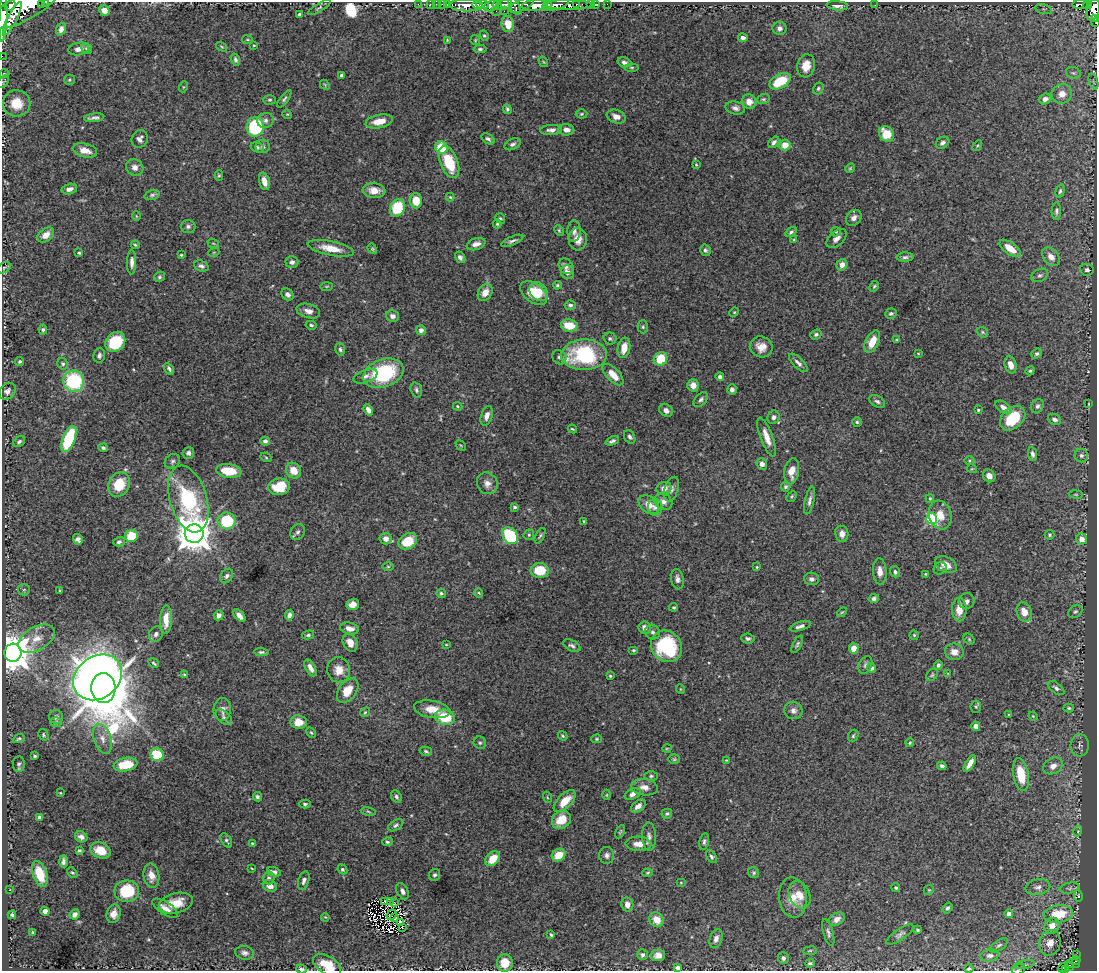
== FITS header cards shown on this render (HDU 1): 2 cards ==
NAXIS1  =                 1095
NAXIS2  =                  969

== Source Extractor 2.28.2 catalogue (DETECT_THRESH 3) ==
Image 1095 x 969 px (HDU 1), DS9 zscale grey, 1 PNG px = 1 image px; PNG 1099 x 973 px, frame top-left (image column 1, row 969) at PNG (2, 2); each listed source drawn as its Kron ellipse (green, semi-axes under 4 px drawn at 4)
Background 1.55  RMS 0.02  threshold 0.0612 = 3 sigma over >= 5 px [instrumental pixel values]
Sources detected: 469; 3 with non-positive FLUX_AUTO (blend fragments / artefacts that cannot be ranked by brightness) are neither listed nor drawn; the other 466 listed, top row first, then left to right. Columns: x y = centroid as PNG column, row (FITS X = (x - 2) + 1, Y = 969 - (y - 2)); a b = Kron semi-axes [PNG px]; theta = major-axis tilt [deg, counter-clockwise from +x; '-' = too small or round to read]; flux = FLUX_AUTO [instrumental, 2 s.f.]
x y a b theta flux
45 2 2 2 - 62
418 4 2 2 - 23
430 4 2 2 - 21
436 4 2 2 - 25
447 4 3 2 - 51
590 4 2 2 - 16
595 4 3 2 - 39
607 4 2 2 - 14
1080 4 8 3 0 320
10 5 6 4 46 1300
42 5 3 3 - 27
443 5 4 3 - 92
466 5 16 6 -2 3200
478 5 5 3 - 1000
483 5 6 4 -4 900
497 5 5 3 - 270
504 5 9 5 23 1300
514 5 10 4 -62 930
521 5 13 5 25 1300
535 5 13 5 4 4000
548 5 4 3 - 770
555 5 13 5 15 2000
568 5 24 5 0 790
576 5 3 3 - 230
875 5 2 2 - 1.2
1087 5 4 2 - 96
25 6 38 13 28 12000
491 6 7 5 20 610
837 6 11 4 -7 6.6
319 7 13 4 31 2.9
1043 9 8 5 -15 3.6
104 10 5 5 - 9.6
1093 10 11 6 77 1300
496 11 2 2 - 81
504 11 2 2 - 58
300 14 4 3 - 3.4
3 18 23 3 88 4200
12 19 18 4 63 1800
1095 19 4 2 - 72
1096 23 3 2 - 31
508 24 8 6 -80 19
779 28 7 6 - 4.6
61 29 6 4 68 5.4
484 36 5 4 - 1.8
743 38 5 4 - 6.1
247 40 5 3 - 1.4
447 40 3 3 - 1.3
475 40 5 4 - 1.5
254 45 3 3 - 1.3
222 47 6 3 -31 1.5
87 48 6 5 - 3.1
79 49 10 6 10 8.9
480 49 6 4 1 2.7
2 56 2 2 - 15
235 60 6 4 -73 3
543 62 6 4 -59 1.5
624 62 7 5 -18 4.8
806 66 11 9 76 17
632 67 7 3 0 2
4 73 5 3 - 1.5
1073 73 7 5 -19 3.2
342 76 4 4 - 6.5
69 80 5 5 - 2.1
780 81 11 7 29 45
3 82 7 4 50 2
1093 82 8 2 -69 1.6
325 85 6 4 -47 1.7
183 87 5 3 - 1.3
818 89 6 5 - 2.5
1062 94 10 9 - 12
284 99 10 4 53 3.1
763 99 6 5 - 2.2
1045 99 6 5 - 6.7
270 100 6 4 1 2.3
749 102 7 7 - 11
17 103 13 13 - 27
735 108 10 6 -15 5.4
507 109 5 3 - 2.4
287 114 5 4 - 1.3
581 114 6 4 2 1.8
616 117 10 6 -19 8.7
94 118 10 3 8 4.3
265 120 8 7 - 5.2
379 121 14 6 11 18
255 127 10 8 79 110
551 130 11 5 2 5.9
566 130 8 5 -2 7
886 134 8 7 - 27
140 139 9 8 - 6.4
488 139 7 4 -35 3.4
774 142 6 4 49 4.1
942 143 7 5 32 3.9
513 144 8 5 24 4.4
785 145 5 5 - 18
263 146 7 6 - 4.3
977 146 5 3 - 1.6
257 147 7 5 -20 2.7
441 147 6 6 - 42
85 150 12 6 -13 13
449 162 17 9 -68 52
696 165 4 3 - 1.6
135 167 9 8 - 7.8
850 168 5 4 - 1.6
219 175 5 4 - 1.7
264 181 9 5 -75 11
69 189 8 5 14 6.6
374 190 11 7 -5 15
1060 191 7 4 74 2.8
152 195 8 5 15 2.9
450 197 4 4 - 1.6
416 201 7 6 - 25
397 208 9 7 67 57
1056 211 9 5 87 3.6
136 216 5 3 - 1
500 218 5 4 - 2.2
854 218 9 7 47 7.6
497 224 4 4 - 2
188 226 7 6 - 3.9
559 230 6 4 -64 1.7
574 231 10 6 87 6.3
791 232 6 4 32 3
836 232 5 4 - 1.9
46 235 9 6 38 12
837 238 12 7 42 7.8
578 239 11 9 -89 15
794 240 4 3 - 1.5
512 241 12 4 23 3.9
213 243 6 3 -19 1.5
476 244 10 6 18 7.8
135 245 4 3 - 1.7
331 248 23 7 -11 23
1010 248 12 6 -35 23
372 249 5 4 - 1.9
705 250 6 5 - 2.7
214 252 5 3 - 1.4
79 253 3 3 - 1.8
181 255 3 3 - 1.5
460 257 6 5 - 4
905 257 8 4 1 3.5
1051 257 10 7 -49 11
132 262 12 4 89 7
292 262 6 5 - 5.4
842 265 6 5 - 8.5
201 266 7 5 -20 4.4
566 266 8 6 -52 5.7
4 268 7 5 30 2
1087 270 7 5 -10 4.3
567 272 7 6 - 7.4
1040 275 9 6 26 3.7
159 277 6 5 - 2.4
557 285 4 4 - 2
327 286 6 3 1 1.5
874 286 6 3 62 1.8
485 292 9 7 58 14
539 292 10 8 -47 27
534 293 15 9 -38 31
288 294 6 5 - 5.2
570 305 6 4 -6 3.7
308 311 12 7 -16 8.7
734 312 5 4 - 1.6
891 313 6 5 - 2.5
393 316 7 6 - 4.9
311 325 5 4 - 2.7
569 325 8 6 -10 27
643 327 6 5 - 2.3
43 330 5 4 - 2.4
421 330 5 5 - 6.1
982 332 6 4 -39 2
816 334 6 4 21 3.2
610 338 6 6 - 2.9
897 340 4 3 - 1.9
115 342 11 9 43 63
872 342 12 6 64 22
761 347 11 10 - 15
624 348 10 6 80 18
340 349 6 5 - 2.8
918 353 4 2 - 0.99
1037 354 6 4 40 2.9
584 355 23 15 1 120
99 356 7 6 - 4.3
559 357 7 6 - 4.4
661 359 7 6 - 37
20 361 5 4 - 2.5
798 363 12 5 -45 5.1
63 364 6 5 - 2.5
1011 365 9 6 -74 11
169 369 6 3 -59 3.4
1030 371 5 4 - 2
383 373 20 14 19 110
613 375 13 6 -46 19
365 376 12 6 21 6.4
720 377 4 4 - 3.7
74 381 11 10 - 110
693 385 6 5 - 11
416 390 8 5 -73 3.2
732 390 5 5 - 4.4
7 391 9 7 44 5.7
701 399 9 5 45 3.8
877 401 8 5 -32 3.9
1089 404 3 2 - 0.82
458 406 5 4 - 1.8
1037 406 7 6 - 4.2
1003 407 9 5 -36 7.1
368 410 6 4 -66 7.3
666 410 7 6 - 6
978 410 3 3 - 1.8
487 416 10 5 72 8.3
774 417 7 6 - 4.2
1013 418 14 10 43 53
1054 419 7 5 -27 4.9
857 422 5 5 - 2.1
572 429 5 3 - 1.6
630 437 7 5 -60 3.8
767 437 21 6 -70 16
69 439 14 6 69 110
265 441 5 4 - 4.4
612 441 7 4 22 3.8
19 442 6 4 34 3.1
461 445 6 3 -45 1.4
103 448 4 4 - 2.9
188 453 6 6 - 5.2
1032 454 7 4 -80 4.1
1081 455 7 6 - 3.8
266 457 6 4 -30 1.6
172 461 8 6 37 3.9
969 461 5 3 - 1.5
762 464 6 5 - 5.9
972 469 5 3 - 1.2
229 471 13 7 -7 38
293 471 8 7 - 17
792 471 13 7 80 16
989 476 7 6 - 7.7
487 483 11 10 - 8.7
119 485 13 10 59 39
279 487 11 8 9 38
786 487 5 4 - 2.4
664 488 7 6 - 9.3
671 489 13 7 72 6
1076 494 7 3 -9 1.8
792 496 6 3 46 1.6
188 499 34 18 -74 130
930 499 4 4 - 1.4
809 501 14 4 77 5.6
663 502 9 7 -41 7
649 505 11 8 -39 16
515 507 4 4 - 3
655 507 8 7 - 6.3
940 515 14 11 -72 19
932 519 5 5 - 140
227 521 9 8 - 60
584 521 4 3 - 1.4
298 532 8 7 - 3.9
194 534 9 9 - 3200
842 534 8 6 -82 8.9
529 535 5 5 - 2
1050 535 5 5 - 2.2
131 536 6 5 - 39
510 536 9 7 -53 84
540 536 8 4 63 2.3
78 539 5 5 - 4.9
386 539 6 6 - 8.7
1081 539 5 5 - 9.4
408 541 10 7 32 39
119 542 6 4 16 3.2
946 565 11 7 -25 13
388 567 6 4 -1 1.7
757 567 4 3 - 1.6
940 568 7 6 - 3.2
540 570 9 7 1 38
880 571 13 7 -87 10
895 572 5 5 - 3.5
926 574 4 3 - 1.5
227 576 8 6 56 3.8
677 579 10 6 -81 5.7
812 579 7 6 - 5.4
24 590 6 5 - 2.4
60 591 3 3 - 2
441 593 5 4 - 2.6
479 593 5 3 - 1.2
874 598 5 4 - 3.8
967 601 8 7 - 6.3
353 604 6 5 - 12
674 607 4 4 - 1.6
959 610 11 7 90 16
842 612 6 3 43 1.5
1024 612 10 7 -69 18
1075 612 8 6 34 3.2
219 615 5 5 - 5.6
289 615 5 4 - 4.6
239 616 8 4 -47 7.9
166 620 14 6 87 15
800 626 11 4 17 5.2
349 628 9 5 -12 8.6
644 628 6 6 - 7.1
652 632 8 7 - 4.3
156 634 8 6 57 5.1
308 635 6 4 14 2.4
914 635 4 4 - 1.7
748 638 7 5 -6 3.2
36 639 20 11 30 19
969 639 6 5 - 2.1
350 642 9 7 -65 13
797 644 9 4 62 2.9
446 645 3 2 - 1.1
572 646 9 5 -26 3.9
666 646 16 14 -48 110
854 648 5 4 - 15
633 650 5 3 - 1.7
261 652 7 4 -4 2.7
954 652 9 8 - 12
13 653 9 8 - 3200
154 663 5 3 - 2
865 665 9 6 66 4.1
938 665 5 4 - 3.1
310 668 9 4 -61 8.3
872 668 5 4 - 5
339 670 12 11 - 15
948 673 3 2 - 0.91
184 675 4 3 - 1.7
932 675 7 5 50 2.1
610 676 3 2 - 1.5
98 677 26 21 35 1500
103 688 15 12 -86 8800
1056 688 10 5 -38 3.9
680 689 5 3 - 1
348 691 14 9 53 22
976 707 6 5 - 2.2
1069 708 5 4 - 2
222 709 11 8 85 8
432 709 18 8 -10 21
793 710 9 8 - 6.7
365 712 5 4 - 1.8
1008 714 2 2 - 0.93
1033 716 4 3 - 1.2
56 717 7 6 - 4.6
224 717 10 5 -42 3.6
445 717 10 7 -15 47
56 722 6 5 - 2.4
299 722 8 7 - 18
976 726 5 4 - 8.7
311 732 5 4 - 1.7
43 735 6 4 -58 2.1
562 736 5 3 - 1.8
853 736 6 5 - 2.3
19 739 6 3 23 2.4
102 739 15 8 -72 12
596 739 5 4 - 1.9
480 743 6 6 - 2.7
910 743 4 3 - 1.7
1080 745 11 9 85 5.4
667 748 5 3 - 1.1
426 751 6 4 -14 2.4
157 755 6 6 - 57
35 756 3 3 - 1.9
674 759 6 5 - 2.1
726 760 4 3 - 1.1
19 764 8 6 -90 3.3
970 764 9 4 58 10
125 765 12 6 11 39
942 766 4 4 - 4.1
1053 766 10 7 30 9.1
1021 774 16 8 -79 37
651 776 7 5 1 2.8
644 787 14 8 -8 11
60 793 3 3 - 1.2
633 794 8 5 26 7.6
607 795 5 3 - 1.3
257 797 5 4 - 3.1
396 797 7 5 -57 3.3
547 797 5 3 - 1.3
565 801 14 7 45 24
305 804 5 4 - 2.4
638 806 8 5 37 6.6
368 812 7 3 -10 1.7
667 814 5 5 - 2.7
40 817 4 4 - 5
561 820 10 8 41 27
396 825 8 5 32 3.6
1078 831 5 3 - 1.5
620 832 7 3 63 1.8
649 836 14 7 -87 7
81 837 6 5 - 5.7
226 840 8 4 -59 2.8
387 842 5 4 - 2.3
704 842 8 5 79 3.6
252 843 4 3 - 1.5
638 844 13 7 -2 14
79 850 4 4 - 2.3
101 851 10 7 -24 22
559 855 7 6 - 23
607 855 8 7 - 4.8
711 856 7 4 -58 3
493 859 8 6 46 26
63 861 6 4 -89 4.4
252 869 3 2 - 0.88
342 869 5 4 - 2.6
274 872 7 4 -21 3.4
72 873 6 4 -44 1.9
648 873 5 4 - 1.8
754 873 6 5 - 2.2
40 874 13 7 -71 38
434 875 6 5 - 2.7
151 876 12 8 -80 15
269 878 6 6 - 3.8
304 881 10 5 72 4.5
681 882 5 3 - 1.1
270 886 7 5 -21 10
1038 887 12 8 9 7.3
896 888 4 4 - 1.9
1069 888 10 5 11 4
10 890 2 2 - 1.1
929 890 5 4 - 1.6
127 891 12 11 - 55
403 891 8 5 -63 6
799 895 14 10 -65 16
1078 896 6 3 -82 1.1
793 898 20 14 -85 22
384 901 3 2 - 0.49
390 902 2 2 - 3.8
394 902 2 2 - 1.4
176 903 17 10 14 25
627 904 7 6 - 7.7
165 908 15 6 -33 9.9
947 908 6 4 53 3.1
45 911 4 4 - 9.5
75 914 5 4 - 5.2
114 914 9 7 74 8.7
391 914 5 2 - 1.1
1009 914 4 4 - 7.5
1058 914 14 8 6 45
12 915 4 3 - 2.5
325 917 4 3 - 1.1
395 917 3 2 - 1.9
837 919 8 6 33 8.6
657 920 8 7 - 18
401 923 4 2 - 1.8
1052 926 8 7 - 14
402 927 2 2 - 1.4
917 930 3 3 - 2.1
33 932 3 3 - 1.8
828 933 14 5 -74 4.5
900 934 16 5 34 5
551 935 4 3 - 2
716 939 10 6 70 5.9
1050 943 13 10 74 14
999 945 10 5 34 3.1
810 951 7 3 8 1.6
245 953 9 7 -12 5.3
642 955 5 5 - 3.7
658 955 7 6 - 8.6
990 955 9 6 9 5.1
1076 955 3 3 - 23
783 958 6 5 - 3.6
1076 961 4 4 - 170
505 963 8 8 - 23
810 963 5 3 - 2.3
1073 963 7 4 -5 230
327 965 15 8 -29 32
1025 965 10 4 11 2.8
1069 967 5 3 - 170
678 968 4 4 - 7
1063 968 5 3 - 50
301 969 5 3 - 3.7
969 969 4 3 - 2
1018 969 7 5 22 2.1
1065 969 3 3 - 47
At the frame edge (FLAGS 8, measured only in part): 14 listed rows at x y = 45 2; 25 6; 1093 10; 3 18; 1095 19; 1096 23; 2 56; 3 82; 327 965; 678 968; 301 969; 969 969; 1018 969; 1065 969
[3 non-positive-flux detections neither listed nor drawn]